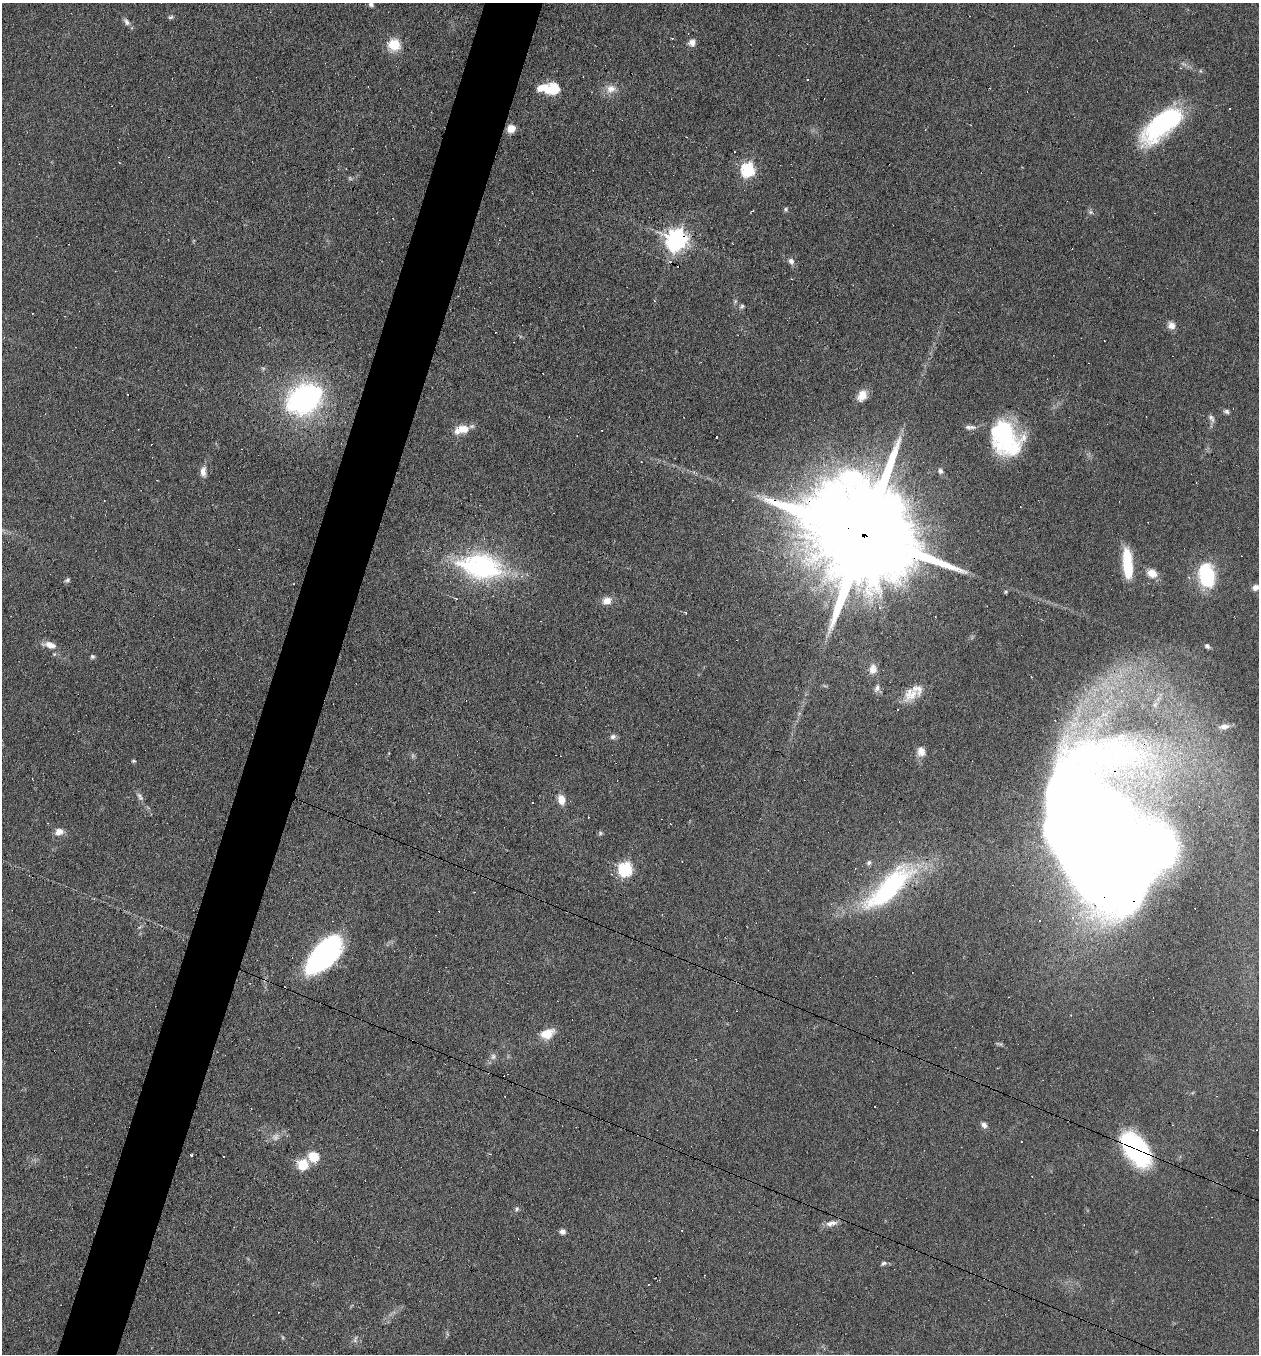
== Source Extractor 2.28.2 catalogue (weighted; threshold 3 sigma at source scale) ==
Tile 7 of 4 x 4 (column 3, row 2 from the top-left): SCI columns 2646-3902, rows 2703-4054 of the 5421 x 5405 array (HDU 1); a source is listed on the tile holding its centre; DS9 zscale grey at full resolution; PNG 1261 x 1356 px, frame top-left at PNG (2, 3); no overlay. Shown black and unused: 5% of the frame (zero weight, under 5 of 9 exposures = <1% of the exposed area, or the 3 px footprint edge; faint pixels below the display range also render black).
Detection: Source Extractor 2.28.2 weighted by HDU 2 'WHT'; one run over the whole footprint, this tile lists its part. Background 0.0906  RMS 0.0047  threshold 0.0194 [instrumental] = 3 sigma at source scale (4.09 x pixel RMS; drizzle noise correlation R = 1.36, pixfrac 0.8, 0.05/0.05 arcsec/px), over >= 5 px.
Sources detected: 138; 5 too faint to see at this stretch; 3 inside a brighter object's white glare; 51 cosmic-ray / hot-pixel residue — not listed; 3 inside a brighter listed object's ellipse — not listed separately; the other 76 listed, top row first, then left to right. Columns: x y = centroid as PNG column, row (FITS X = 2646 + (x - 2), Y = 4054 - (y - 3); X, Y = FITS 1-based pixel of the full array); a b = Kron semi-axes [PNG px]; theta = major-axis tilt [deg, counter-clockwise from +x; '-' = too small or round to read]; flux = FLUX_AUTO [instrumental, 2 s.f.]
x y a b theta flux
371 4 6 5 - 1.3
171 17 7 4 24 0.82
126 22 11 6 -54 1.7
672 38 3 3 - 0.42
692 42 9 7 82 2.6
394 45 14 13 - 10
1201 71 6 3 -70 0.51
807 80 3 3 - 0.92
552 89 18 14 12 10
611 89 15 12 10 4.7
1230 108 2 2 - 0.41
1162 124 45 19 41 72
511 129 8 7 - 5.4
748 170 7 6 - 77
350 178 7 5 -47 0.74
786 209 6 5 - 0.85
1090 212 8 5 -27 1.1
677 240 8 8 - 320
791 261 8 7 - 2
742 306 7 5 45 0.93
1171 325 10 9 - 2.9
862 395 14 10 62 5
304 398 39 26 31 97
1226 411 8 6 -8 1.3
1211 418 13 7 -70 1.8
970 427 16 6 -1 2.2
462 429 18 10 12 6.9
1005 434 39 25 -71 52
940 471 8 7 - 1.3
203 472 13 7 89 2.9
866 535 40 23 -24 21000
1127 563 31 9 -86 18
481 567 53 29 -11 72
1152 573 11 9 -25 5.2
1207 576 23 15 -79 33
67 580 6 5 - 0.92
1256 587 8 7 - 2.4
1006 592 5 4 - 0.61
456 599 4 3 - 0.43
607 601 13 10 13 3.9
685 613 4 3 - 0.42
50 645 17 8 -15 4.3
1207 646 6 5 - 1.2
92 656 5 5 - 0.89
873 669 13 9 79 3.9
877 688 11 7 67 1.9
1121 691 6 6 - 1.5
911 694 23 16 37 7.5
1224 726 14 7 8 2.7
613 737 7 7 - 1.5
921 751 12 10 -86 3.4
133 761 5 4 - 0.6
32 779 3 2 - 0.31
140 797 14 6 -54 1.9
561 800 12 8 -78 4.6
532 802 3 2 - 0.41
59 832 10 8 14 3.6
600 833 6 5 - 0.77
1083 838 107 70 -79 1500
869 863 7 6 - 1.2
625 869 7 6 - 78
889 888 63 20 44 77
325 954 37 18 49 110
547 1034 18 12 24 7.1
875 1107 3 2 - 0.87
251 1109 3 2 - 0.25
984 1125 9 6 -39 1.8
1137 1149 39 21 -55 64
191 1155 3 3 - 0.92
314 1157 11 10 - 8.5
303 1165 6 6 - 33
517 1209 7 6 - 1
831 1223 17 7 15 3.1
562 1232 7 6 - 1.9
883 1263 8 5 21 1.1
355 1339 12 5 77 1.2
Overlapping masked pixels (flux is a lower limit): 5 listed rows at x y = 677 240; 866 535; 1083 838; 889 888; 1137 1149
Isophote crosses this tile's border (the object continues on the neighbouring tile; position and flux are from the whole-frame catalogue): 3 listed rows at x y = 371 4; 1256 587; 1083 838